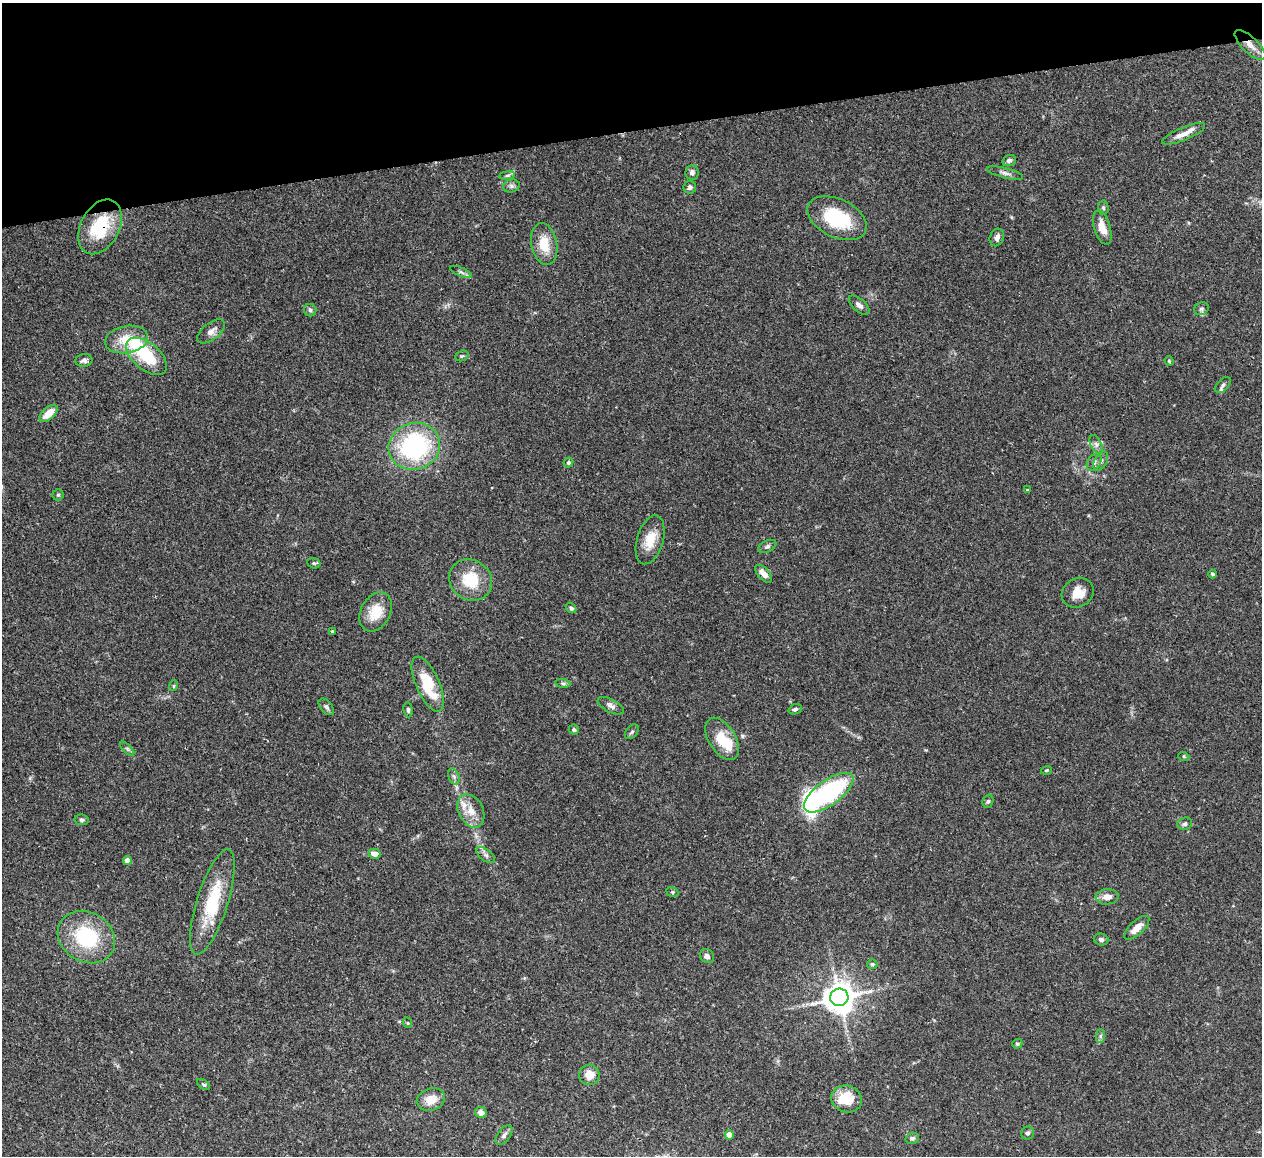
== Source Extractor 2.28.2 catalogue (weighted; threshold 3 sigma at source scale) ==
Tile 3 of 4 x 4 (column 3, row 1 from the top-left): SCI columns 2575-3834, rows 3619-4772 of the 5149 x 5047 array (HDU 1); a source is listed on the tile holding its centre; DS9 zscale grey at full resolution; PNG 1264 x 1158 px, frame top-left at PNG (2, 3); each listed source drawn as its Kron ellipse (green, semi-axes under 4 px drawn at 4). Shown black and unused: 11% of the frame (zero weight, under 2 of 3 exposures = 3% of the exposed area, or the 3 px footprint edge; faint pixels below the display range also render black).
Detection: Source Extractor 2.28.2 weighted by HDU 2 'WHT'; one run over the whole footprint, this tile lists its part. Background 0.0823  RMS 0.0059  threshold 0.0264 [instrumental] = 3 sigma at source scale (4.5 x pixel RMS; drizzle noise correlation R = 1.50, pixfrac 1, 0.05/0.05 arcsec/px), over >= 5 px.
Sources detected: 90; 2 inside a brighter object's white glare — neither listed nor drawn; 2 inside a brighter listed object's ellipse — not listed separately; the other 86 listed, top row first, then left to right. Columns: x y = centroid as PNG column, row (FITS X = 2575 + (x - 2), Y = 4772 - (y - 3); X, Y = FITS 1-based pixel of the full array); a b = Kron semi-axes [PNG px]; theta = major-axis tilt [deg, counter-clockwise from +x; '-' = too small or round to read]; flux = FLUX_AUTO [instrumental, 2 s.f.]
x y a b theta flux
1250 45 20 8 -44 5.5
1184 134 23 6 22 5.2
1009 161 7 5 17 1.8
692 172 7 6 - 2
1005 173 18 5 -14 2.3
507 175 8 4 8 1
511 186 8 6 14 1.7
690 187 6 6 - 1.5
1103 207 7 5 -87 1.1
837 218 31 19 -26 32
100 227 29 19 62 24
1102 227 17 8 -73 7
997 237 9 7 69 2.3
544 244 21 13 -78 12
461 272 11 4 -23 1.4
859 305 12 6 -41 2.3
1201 309 7 6 - 1.3
310 310 6 6 - 1.2
211 331 16 8 39 3.6
127 340 22 13 10 14
147 356 24 13 -41 24
462 356 7 5 20 0.93
84 360 8 6 8 1.8
1169 361 4 4 - 0.67
1223 385 10 5 47 1.5
48 413 11 6 41 7.6
1096 444 10 5 -63 1.9
414 446 26 23 18 77
1101 461 10 6 61 2.1
1094 462 9 6 59 1.9
568 463 5 4 - 1.1
1027 490 4 3 - 0.43
58 495 5 5 - 0.81
650 540 25 13 73 10
767 546 9 5 25 1.4
314 563 7 5 -21 0.96
764 574 11 5 -47 4
1213 574 4 3 - 1
471 580 22 20 -35 20
1078 593 16 14 29 8.2
571 608 6 4 -43 1.1
376 612 21 14 61 13
332 631 3 3 - 0.7
563 683 7 4 -8 1.1
428 684 29 11 -66 23
173 686 5 3 - 0.65
611 706 14 6 -28 2.5
326 707 10 6 -50 1.5
795 709 7 5 20 1.3
408 710 7 4 -83 1.1
574 730 5 5 - 1.1
632 732 8 5 49 1.2
722 739 23 13 -58 16
127 749 9 3 -45 0.99
1184 757 5 3 - 0.62
1046 770 5 3 - 0.55
454 776 8 5 -70 1.6
829 793 29 12 36 73
988 801 7 5 73 1.1
471 811 18 12 -63 7.6
82 820 7 5 -8 1.1
1185 824 7 6 - 1.7
375 854 6 5 - 4.2
486 855 11 5 -37 1.9
127 860 4 4 - 3.8
672 892 6 4 -21 0.84
1107 897 11 7 4 4.4
212 902 55 15 72 31
1137 928 16 7 43 6
86 937 30 24 -31 40
1101 939 7 6 - 1.6
707 956 8 6 -47 1.9
872 964 5 4 - 1
839 997 9 8 - 970
408 1023 5 3 - 0.48
1100 1036 7 4 89 1.1
1017 1044 5 4 - 1
589 1075 10 10 - 6.6
204 1085 7 4 -34 0.89
431 1099 14 11 18 8.3
847 1099 15 13 -18 16
481 1112 6 5 - 3
1028 1133 6 6 - 1.4
504 1135 11 6 54 2
729 1135 4 4 - 6.5
912 1138 7 5 17 1.5
Overlapping masked pixels (flux is a lower limit): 2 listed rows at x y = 1250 45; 100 227